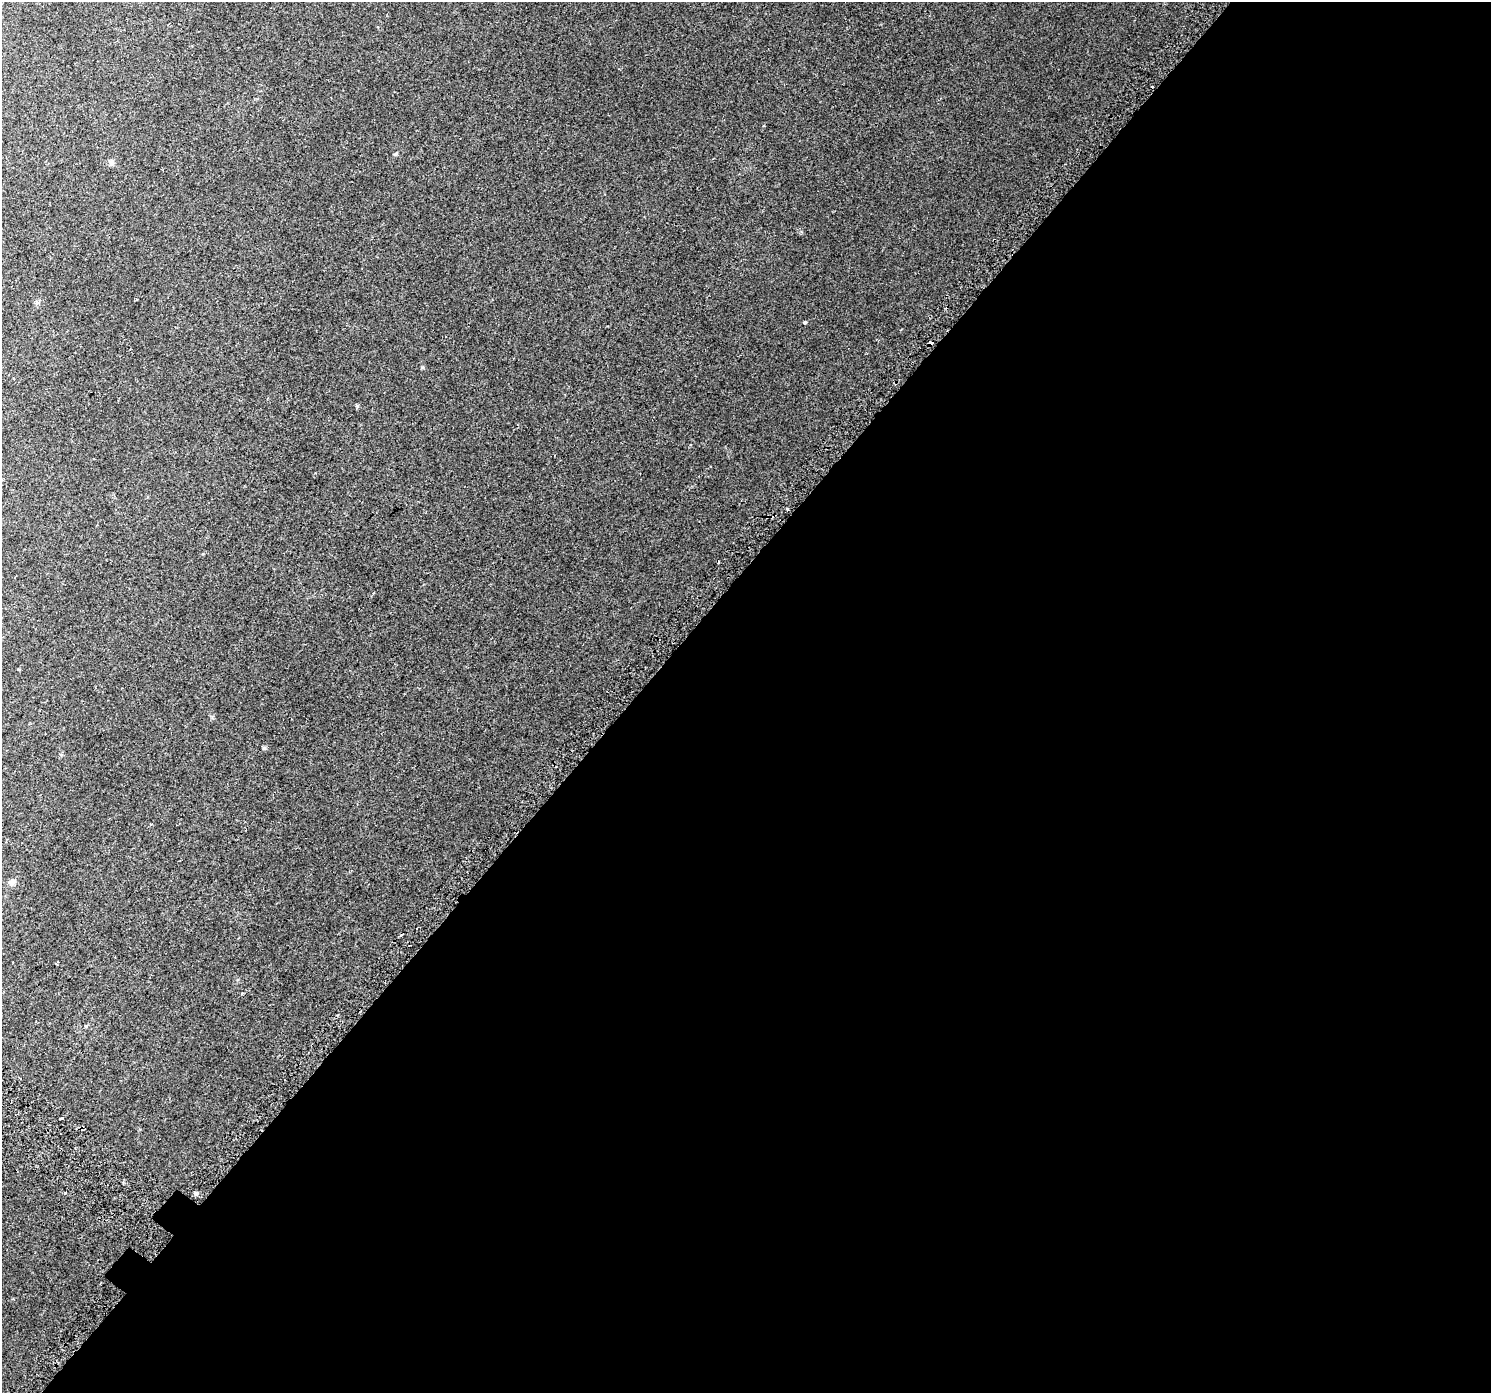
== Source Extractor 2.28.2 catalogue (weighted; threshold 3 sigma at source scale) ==
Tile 12 of 4 x 4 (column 4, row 3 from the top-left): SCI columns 4518-6006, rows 1696-3086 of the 6070 x 6105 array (HDU 1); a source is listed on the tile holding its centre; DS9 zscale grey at full resolution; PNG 1493 x 1395 px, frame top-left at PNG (2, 2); no overlay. Shown black and unused: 58% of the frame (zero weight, under 2 of 3 exposures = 3% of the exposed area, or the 3 px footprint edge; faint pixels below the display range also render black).
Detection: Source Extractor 2.28.2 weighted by HDU 2 'WHT'; one run over the whole footprint, this tile lists its part. Background 0.0209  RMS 0.0081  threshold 0.0366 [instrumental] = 3 sigma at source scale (4.5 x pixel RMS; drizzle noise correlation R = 1.50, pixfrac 1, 0.0396/0.0396 arcsec/px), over >= 5 px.
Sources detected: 14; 3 cosmic-ray / hot-pixel residue — not listed; the other 11 listed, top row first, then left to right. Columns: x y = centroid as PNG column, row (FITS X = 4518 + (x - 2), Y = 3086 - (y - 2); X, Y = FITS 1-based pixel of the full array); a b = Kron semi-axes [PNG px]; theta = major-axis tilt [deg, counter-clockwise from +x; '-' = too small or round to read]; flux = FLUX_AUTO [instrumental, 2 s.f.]
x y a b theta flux
111 162 8 6 78 1.9
804 323 4 3 - 6
931 343 4 3 - 4.6
787 509 3 3 - 2.2
718 562 3 3 - 2
374 593 2 2 - 0.68
12 882 8 8 - 2.8
56 964 3 2 - 0.79
242 994 3 2 - 1.2
86 1026 5 4 - 0.72
62 1118 3 3 - 2.4
Overlapping masked pixels (flux is a lower limit): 1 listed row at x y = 931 343
Unlisted compact peaks at least as high as the median listed source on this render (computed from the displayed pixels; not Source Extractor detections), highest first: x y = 195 1193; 357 406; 395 154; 423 367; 212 717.